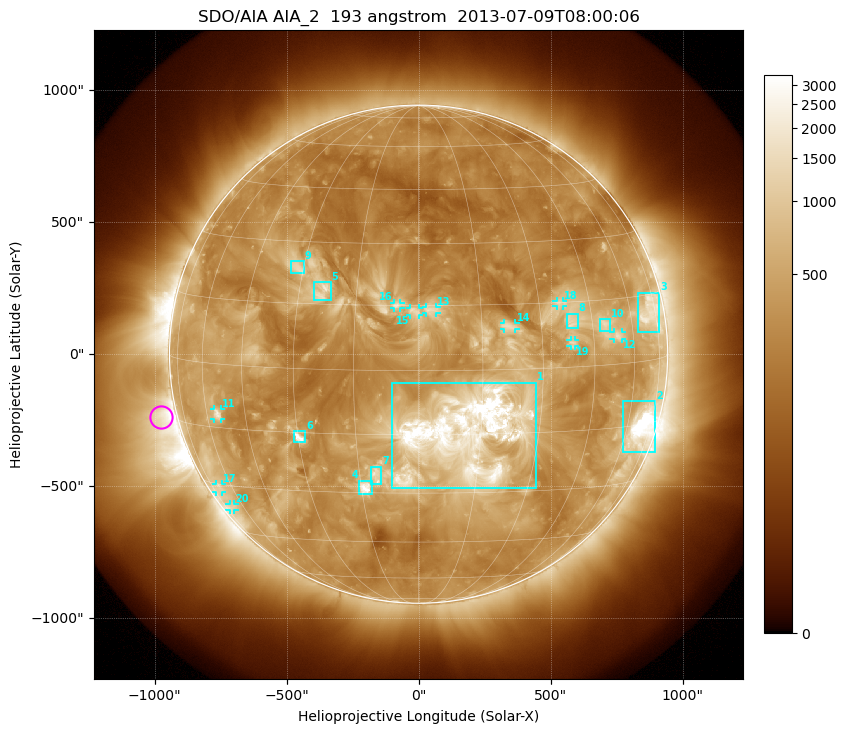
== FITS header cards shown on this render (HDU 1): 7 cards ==
TELESCOP= 'SDO/AIA'
INSTRUME= 'AIA_2'
WAVELNTH=                  193
WAVEUNIT= 'angstrom'
DATE-OBS= '2013-07-09T08:00:06.84'
CTYPE1  = 'HPLN-TAN'
CTYPE2  = 'HPLT-TAN'

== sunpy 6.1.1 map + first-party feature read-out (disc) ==
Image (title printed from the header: SDO/AIA AIA_2  193 angstrom  2013-07-09T08:00:06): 1024 x 1024 px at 2.4 arcsec/px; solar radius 944 arcsec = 393 px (full disc in frame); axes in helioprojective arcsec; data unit not stated in the header (colour bar unlabelled)
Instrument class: DISC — disc imager (sunpy class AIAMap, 193 A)
Bright regions (active regions / flare kernels): reference = the median radial profile (limb darkening/brightening removed); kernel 9 px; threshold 5 sigma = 748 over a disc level ~315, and >= 1.15x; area >= 12 px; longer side >= 9 px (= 22 arcsec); searched inside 0.97 R_sun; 20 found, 20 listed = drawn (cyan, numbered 1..; 10 of them under ~33 arcsec drawn as corner ticks so the feature stays visible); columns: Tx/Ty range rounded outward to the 5 arcsec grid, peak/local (2 s.f.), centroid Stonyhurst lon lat
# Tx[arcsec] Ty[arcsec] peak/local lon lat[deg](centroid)
1 -100..445 -510..-105 18 +11 -15
2 775..900 -375..-175 19 +67 -16
3 830..915 85..235 6.4 +70 +11
4 -225..-175 -530..-480 9 -14 -29
5 -395..-330 205..275 4.5 -24 +18
6 -475..-430 -335..-290 7.7 -30 -16
7 -180..-140 -495..-425 4.6 -11 -25
8 560..605 100..155 4.2 +39 +11
9 -485..-435 305..355 3.7 -32 +24
10 685..725 85..135 5 +49 +9
11 -775..-745 -245..-205 5.8 -55 -12
12 740..770 55..85 4.8 +54 +7
13 25..70 155..180 3.6 +3 +14
14 325..370 95..120 3 +22 +10
15 -30..0 145..175 3.5 -1 +14
16 -95..-70 175..195 3 -5 +15
17 -770..-745 -520..-490 3.4 -69 -31
18 520..550 180..205 3.4 +36 +15
19 575..595 30..55 3.9 +38 +5
20 -715..-695 -590..-565 3.5 -68 -36
Off-limb structures (1.02-1.3 R_sun): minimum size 162 px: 2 found; the strongest spans PA ~70..140 deg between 1.02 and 1.3 R_sun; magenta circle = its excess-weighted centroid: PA ~105 deg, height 1.06 R_sun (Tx ~-975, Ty ~-235 arcsec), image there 4.1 x the reference